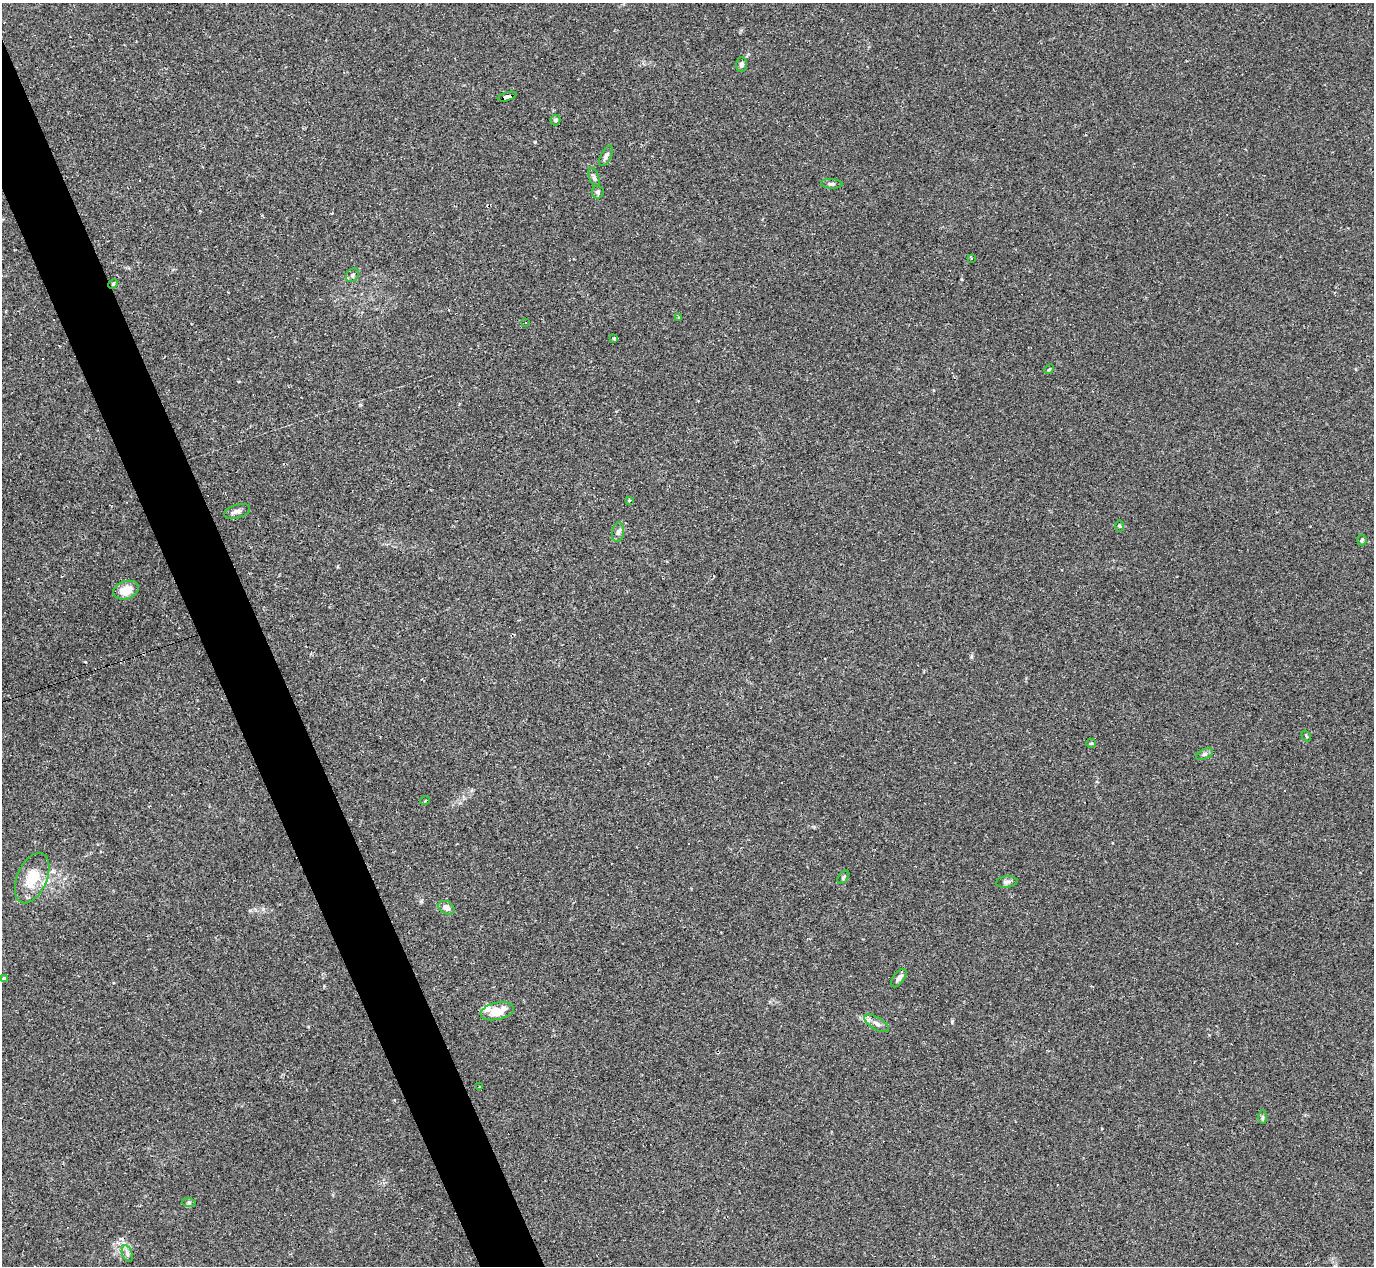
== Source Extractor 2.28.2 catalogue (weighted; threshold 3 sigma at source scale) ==
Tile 11 of 4 x 4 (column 3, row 3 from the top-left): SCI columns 2747-4118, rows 1540-2803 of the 5491 x 5477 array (HDU 1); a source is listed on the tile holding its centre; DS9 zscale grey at full resolution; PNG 1376 x 1268 px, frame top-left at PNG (2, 3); each listed source drawn as its Kron ellipse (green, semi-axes under 4 px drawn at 4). Shown black and unused: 4% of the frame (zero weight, under 2 of 3 exposures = <1% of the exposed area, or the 3 px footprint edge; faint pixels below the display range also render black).
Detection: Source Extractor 2.28.2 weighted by HDU 2 'WHT'; one run over the whole footprint, this tile lists its part. Background 0.0643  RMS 0.0057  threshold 0.0256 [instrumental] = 3 sigma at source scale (4.5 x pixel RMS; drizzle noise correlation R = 1.50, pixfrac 1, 0.05/0.05 arcsec/px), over >= 5 px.
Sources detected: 57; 19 cosmic-ray / hot-pixel residue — neither listed nor drawn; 2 inside a brighter listed object's ellipse — not listed separately; the other 36 listed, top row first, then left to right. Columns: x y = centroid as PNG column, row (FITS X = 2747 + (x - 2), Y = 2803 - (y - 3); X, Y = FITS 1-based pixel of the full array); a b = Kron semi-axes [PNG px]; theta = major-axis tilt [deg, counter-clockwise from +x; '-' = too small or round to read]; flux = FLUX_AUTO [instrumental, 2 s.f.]
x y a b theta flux
741 65 7 5 89 1.9
507 97 9 4 17 200
555 120 5 5 - 1.5
606 156 11 5 62 2
594 177 10 5 -71 1.3
832 184 11 5 -4 1.3
598 192 6 6 - 1.4
971 258 3 3 - 0.88
352 275 7 6 - 1.3
113 284 5 4 - 0.62
678 317 3 3 - 0.52
526 322 3 3 - 0.94
614 339 4 3 - 0.81
1049 369 5 4 - 0.68
629 500 4 3 - 1.1
237 511 13 6 15 2.8
1120 526 5 3 - 0.56
618 532 10 6 81 1.9
1362 540 5 4 - 0.8
126 590 13 9 19 9.5
1306 736 6 3 -54 0.54
1091 743 5 4 - 0.65
1205 754 9 5 27 1.4
425 801 5 3 - 0.54
843 877 7 5 53 0.95
32 878 27 15 67 16
1007 882 11 5 6 1.8
446 908 9 6 -29 3.8
899 978 10 5 53 2.6
4 979 4 3 - 1.2
497 1011 17 8 13 13
877 1023 14 6 -30 2.6
479 1086 3 2 - 0.76
1262 1117 7 4 89 0.87
189 1202 7 4 -1 0.99
127 1254 8 5 -72 1.6
Overlapping masked pixels (flux is a lower limit): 2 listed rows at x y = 507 97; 113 284
Unlisted compact peaks at least as high as the median listed source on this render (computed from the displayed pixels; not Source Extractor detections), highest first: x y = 952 1022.